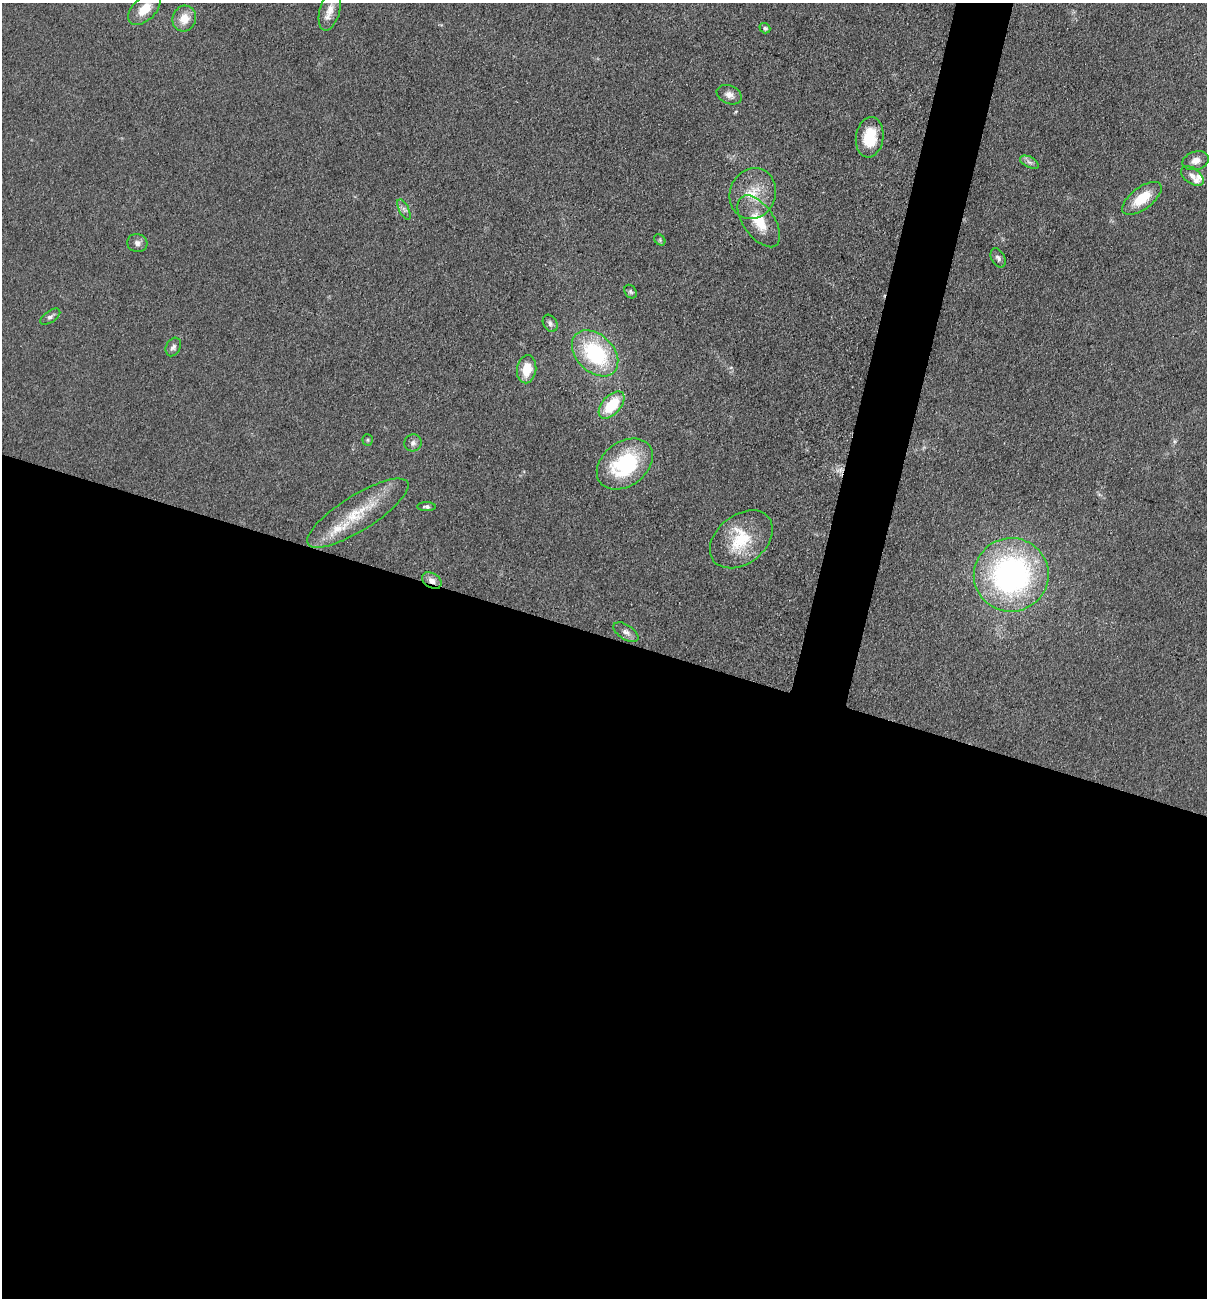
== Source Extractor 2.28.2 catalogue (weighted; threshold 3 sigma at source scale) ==
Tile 14 of 4 x 4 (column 2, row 4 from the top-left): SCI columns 1387-2591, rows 2-1297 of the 5254 x 5200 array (HDU 1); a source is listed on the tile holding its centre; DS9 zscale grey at full resolution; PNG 1209 x 1300 px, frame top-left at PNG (2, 3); each listed source drawn as its Kron ellipse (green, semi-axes under 4 px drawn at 4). Shown black and unused: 54% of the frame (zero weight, under 3 of 5 exposures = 3% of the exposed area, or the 3 px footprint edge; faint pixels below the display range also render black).
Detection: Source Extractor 2.28.2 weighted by HDU 2 'WHT'; one run over the whole footprint, this tile lists its part. Background 0.119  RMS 0.008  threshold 0.0358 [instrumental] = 3 sigma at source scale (4.5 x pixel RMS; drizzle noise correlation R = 1.50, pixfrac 1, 0.05/0.05 arcsec/px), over >= 5 px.
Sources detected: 35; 3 inside a brighter listed object's ellipse — not listed separately; the other 32 listed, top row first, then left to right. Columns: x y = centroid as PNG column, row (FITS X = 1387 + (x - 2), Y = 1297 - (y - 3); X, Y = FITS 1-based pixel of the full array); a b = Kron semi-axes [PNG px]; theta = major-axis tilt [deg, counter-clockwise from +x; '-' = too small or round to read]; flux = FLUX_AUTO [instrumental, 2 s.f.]
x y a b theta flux
144 9 20 11 44 15
330 10 21 10 74 9.9
184 19 13 11 67 12
765 28 5 5 - 1.7
729 95 13 9 -23 5.4
870 137 20 13 82 23
1196 161 13 9 17 6.5
1029 162 10 5 -27 2.9
1192 176 13 7 -37 5.1
753 194 26 23 69 24
1142 198 23 11 37 22
404 209 11 5 -63 2.8
759 221 30 15 -55 24
660 240 6 5 - 1.4
137 243 10 9 - 3.7
998 258 10 6 -62 3
630 292 7 5 -55 1.7
50 317 11 5 34 2.7
550 323 9 6 -57 2.6
173 347 10 7 62 2.8
595 353 27 18 -44 73
527 369 14 9 81 17
611 405 16 9 48 31
368 440 6 5 - 1.3
413 443 9 8 - 3.2
625 464 31 22 37 75
426 507 9 4 0 1.9
358 513 58 17 32 39
741 539 35 24 39 37
1011 575 37 36 - 230
432 581 10 7 -32 5.5
626 632 14 7 -33 4.1
Overlapping masked pixels (flux is a lower limit): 1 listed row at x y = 432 581